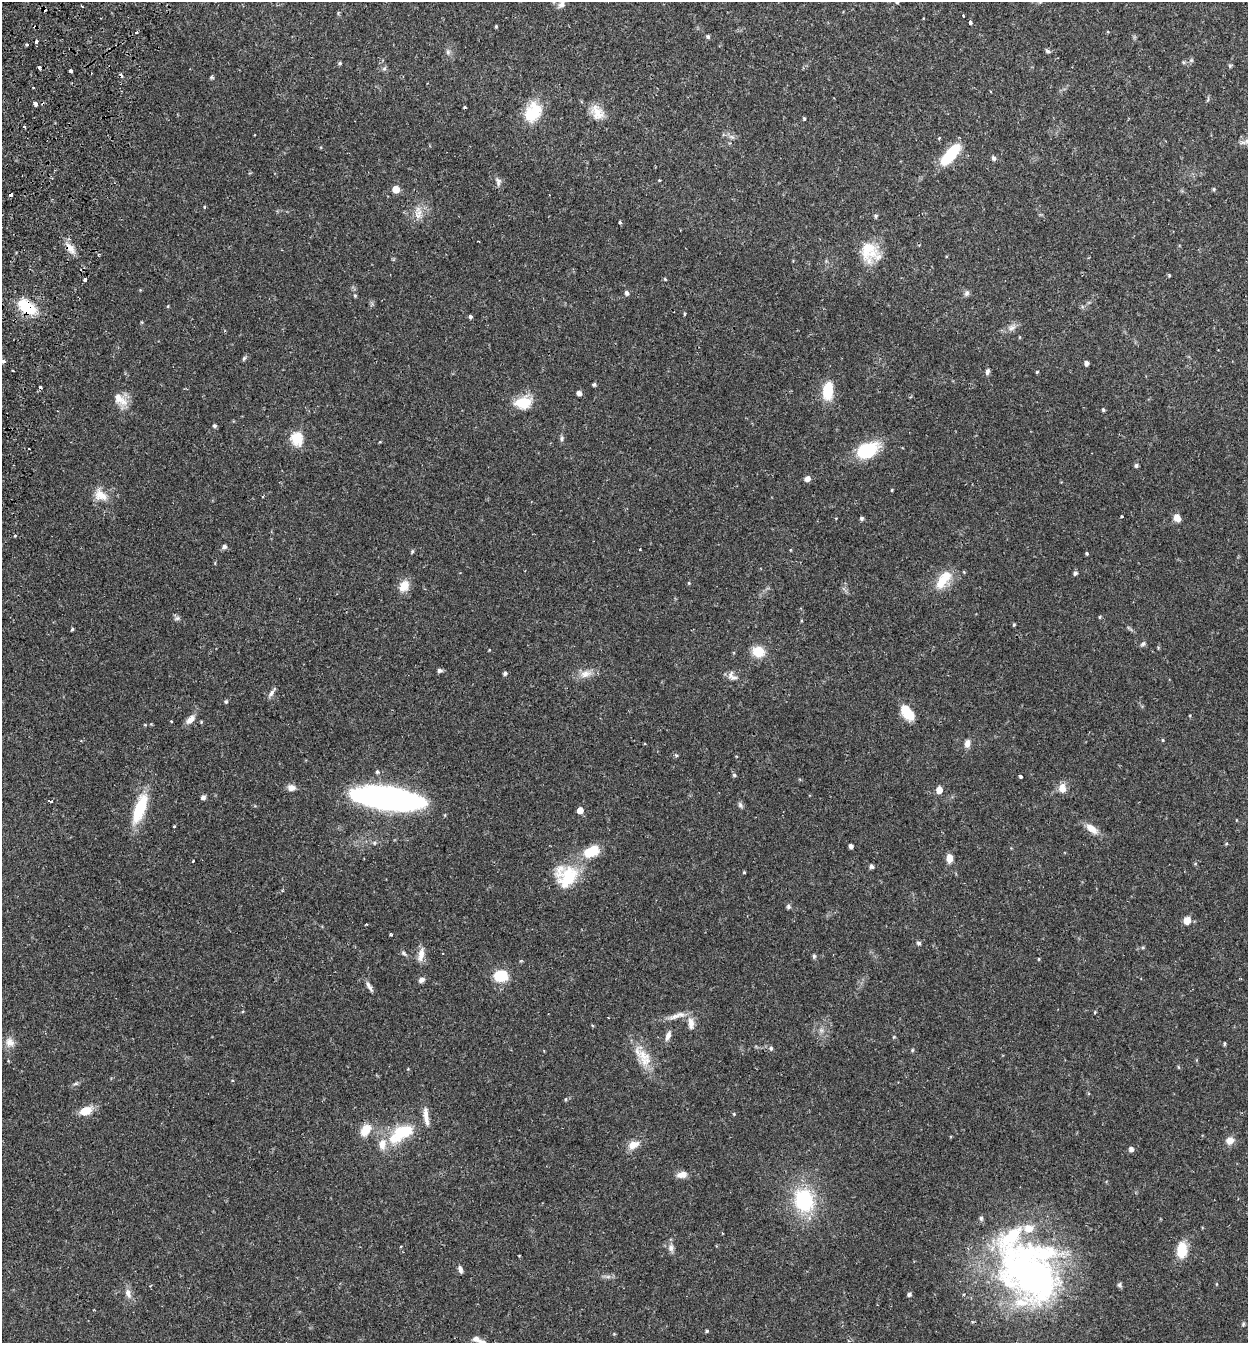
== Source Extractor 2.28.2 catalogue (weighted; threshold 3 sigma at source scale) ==
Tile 11 of 4 x 4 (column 3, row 3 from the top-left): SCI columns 2685-3930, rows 1371-2711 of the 5497 x 5417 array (HDU 1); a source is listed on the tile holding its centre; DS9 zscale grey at full resolution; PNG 1250 x 1345 px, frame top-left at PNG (2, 2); no overlay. Shown black and unused: <1% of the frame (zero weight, under 2 of 3 exposures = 3% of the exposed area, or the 3 px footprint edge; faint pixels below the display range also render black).
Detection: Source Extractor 2.28.2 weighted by HDU 2 'WHT'; one run over the whole footprint, this tile lists its part. Background 0.0653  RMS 0.0051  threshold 0.023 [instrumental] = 3 sigma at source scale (4.5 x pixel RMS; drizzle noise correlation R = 1.50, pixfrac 1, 0.05/0.05 arcsec/px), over >= 5 px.
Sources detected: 185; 1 too faint to see at this stretch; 6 cosmic-ray / hot-pixel residue — not listed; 6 inside a brighter listed object's ellipse — not listed separately; the other 172 listed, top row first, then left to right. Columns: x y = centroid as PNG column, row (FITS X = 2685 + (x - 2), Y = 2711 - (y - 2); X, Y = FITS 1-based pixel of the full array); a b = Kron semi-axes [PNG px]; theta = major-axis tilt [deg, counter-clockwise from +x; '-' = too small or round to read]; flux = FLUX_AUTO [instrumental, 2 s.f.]
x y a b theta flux
897 2 6 4 1 0.61
1040 2 6 5 - 0.89
562 4 9 7 43 2.4
338 13 4 4 - 0.66
963 15 3 2 - 0.7
970 22 4 3 - 2
496 26 4 3 - 0.55
136 33 4 3 - 0.86
708 37 5 4 - 0.96
36 42 4 3 - 13
27 45 3 2 - 0.78
1047 51 7 5 -28 0.99
448 52 7 6 - 1.2
1191 60 6 5 - 0.86
1183 62 6 4 -13 0.72
340 63 5 4 - 0.7
1230 65 6 5 - 0.74
39 67 4 3 - 0.98
384 69 6 4 1 0.9
70 71 3 3 - 8.8
212 77 7 3 -19 0.59
36 104 4 3 - 2.2
533 112 26 19 63 16
597 112 21 15 -54 7.2
804 119 4 3 - 0.53
24 126 3 3 - 1.5
732 137 7 4 -19 1.1
939 138 3 2 - 0.52
1247 141 12 6 10 2.2
950 155 27 10 49 20
993 158 7 5 -65 1.2
659 180 3 3 - 0.5
498 182 12 6 -85 1.8
396 189 5 5 - 8
1214 189 5 4 - 0.62
11 194 4 3 - 3.8
204 207 3 3 - 0.62
418 214 15 10 73 4.8
876 216 6 4 79 0.72
620 222 4 3 - 1.1
70 248 18 8 -53 4.4
867 250 29 22 -65 14
1169 275 4 3 - 0.63
85 279 3 3 - 1.4
665 279 5 4 - 0.51
627 293 6 5 - 1.4
967 293 9 6 52 1.3
355 296 5 4 - 0.67
168 306 4 3 - 0.45
27 307 17 11 -34 22
684 314 5 3 - 0.47
470 317 5 4 - 0.93
142 322 5 3 - 0.45
1012 328 10 8 29 2.4
244 358 7 4 62 0.84
3 361 4 3 - 2.5
1086 363 6 4 -85 1.3
987 371 8 5 82 1.3
1037 372 3 3 - 0.53
594 384 4 4 - 0.92
828 391 17 9 85 15
579 393 4 4 - 2.3
120 399 22 11 -38 6.3
523 403 18 12 6 13
1103 410 5 4 - 0.69
214 426 5 5 - 0.93
296 438 7 6 - 35
562 438 8 5 74 1.1
29 448 3 2 - 0.43
867 450 24 15 25 24
1136 465 5 5 - 1.1
807 479 7 6 - 2.3
892 490 5 3 - 0.44
100 495 19 14 -34 6.7
1122 517 3 3 - 0.93
861 518 5 5 - 0.88
1177 518 7 6 - 4.5
224 547 6 5 - 1.7
412 552 6 4 78 0.6
1087 553 4 3 - 0.63
1075 573 6 5 - 1
943 580 29 13 53 11
689 583 4 3 - 0.41
404 586 15 11 59 6
1100 617 4 4 - 0.5
177 618 8 5 29 1.1
1014 625 4 3 - 0.5
72 629 4 4 - 0.68
1143 644 8 5 35 1.1
758 652 11 10 - 11
440 670 6 5 - 1.2
505 673 5 4 - 1.1
585 674 17 10 16 4.8
732 676 16 9 -45 3.2
272 692 16 4 54 1.7
226 701 5 4 - 0.72
907 713 18 11 -56 9.6
190 719 13 7 48 3.7
171 721 3 2 - 0.77
145 725 5 3 - 0.37
1163 740 5 3 - 0.43
967 744 10 7 88 2.5
676 755 5 4 - 0.67
377 772 5 5 - 0.91
734 775 6 4 -18 0.82
1020 776 4 3 - 1.4
291 788 10 8 -8 2.7
1062 788 13 9 -80 3.9
939 790 7 6 - 4.2
203 797 5 5 - 1.7
388 798 65 20 -7 150
50 801 3 3 - 4.6
740 805 8 6 -75 1.2
140 808 34 11 69 22
580 810 5 5 - 4.5
174 826 3 2 - 0.65
1092 829 19 9 -37 4.9
851 846 4 4 - 1.6
591 851 16 10 23 13
949 858 10 7 -89 3.7
193 861 3 2 - 0.48
1195 864 5 3 - 0.45
871 866 6 5 - 1
744 872 4 3 - 0.49
566 876 30 29 - 21
282 891 4 3 - 0.52
788 907 5 5 - 1.1
1187 921 8 8 - 4
367 924 3 2 - 0.59
391 934 4 3 - 0.53
919 943 7 5 -4 0.9
403 953 8 4 -43 1
443 953 3 2 - 0.67
421 955 19 8 78 3.9
814 956 7 5 76 0.85
1039 959 5 3 - 0.43
501 976 13 11 8 15
421 980 8 6 30 1.8
369 987 16 5 -60 2
1095 1012 5 3 - 0.44
675 1016 20 7 16 4
691 1023 15 8 -87 4.1
821 1030 7 5 -45 1.3
668 1035 11 6 71 2.5
10 1042 14 12 -57 3.8
1224 1044 5 3 - 0.54
771 1048 6 5 - 1.1
912 1050 4 4 - 0.58
644 1058 35 15 -62 11
75 1084 8 3 19 0.9
565 1099 5 3 - 0.47
86 1111 17 10 22 6.4
734 1114 4 4 - 0.43
426 1116 27 6 -83 4.4
366 1130 14 9 61 8
403 1132 25 15 15 19
1230 1141 10 9 - 3.5
382 1144 18 10 83 5.7
633 1145 14 10 26 4.9
1131 1149 6 5 - 1.6
682 1174 12 7 10 4.1
804 1200 23 18 -79 38
671 1248 11 8 87 2.3
1182 1250 18 10 87 11
460 1269 10 5 -76 1.5
1031 1274 84 61 -48 200
1119 1285 7 6 - 0.97
128 1293 15 7 -72 3
909 1294 5 5 - 1.1
1243 1324 5 4 - 0.69
707 1331 5 4 - 0.62
476 1339 10 7 -27 2.5
Overlapping masked pixels (flux is a lower limit): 3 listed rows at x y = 11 194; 70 248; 27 307
Isophote crosses this tile's border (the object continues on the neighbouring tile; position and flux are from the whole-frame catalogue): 3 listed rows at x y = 1040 2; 1247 141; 3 361